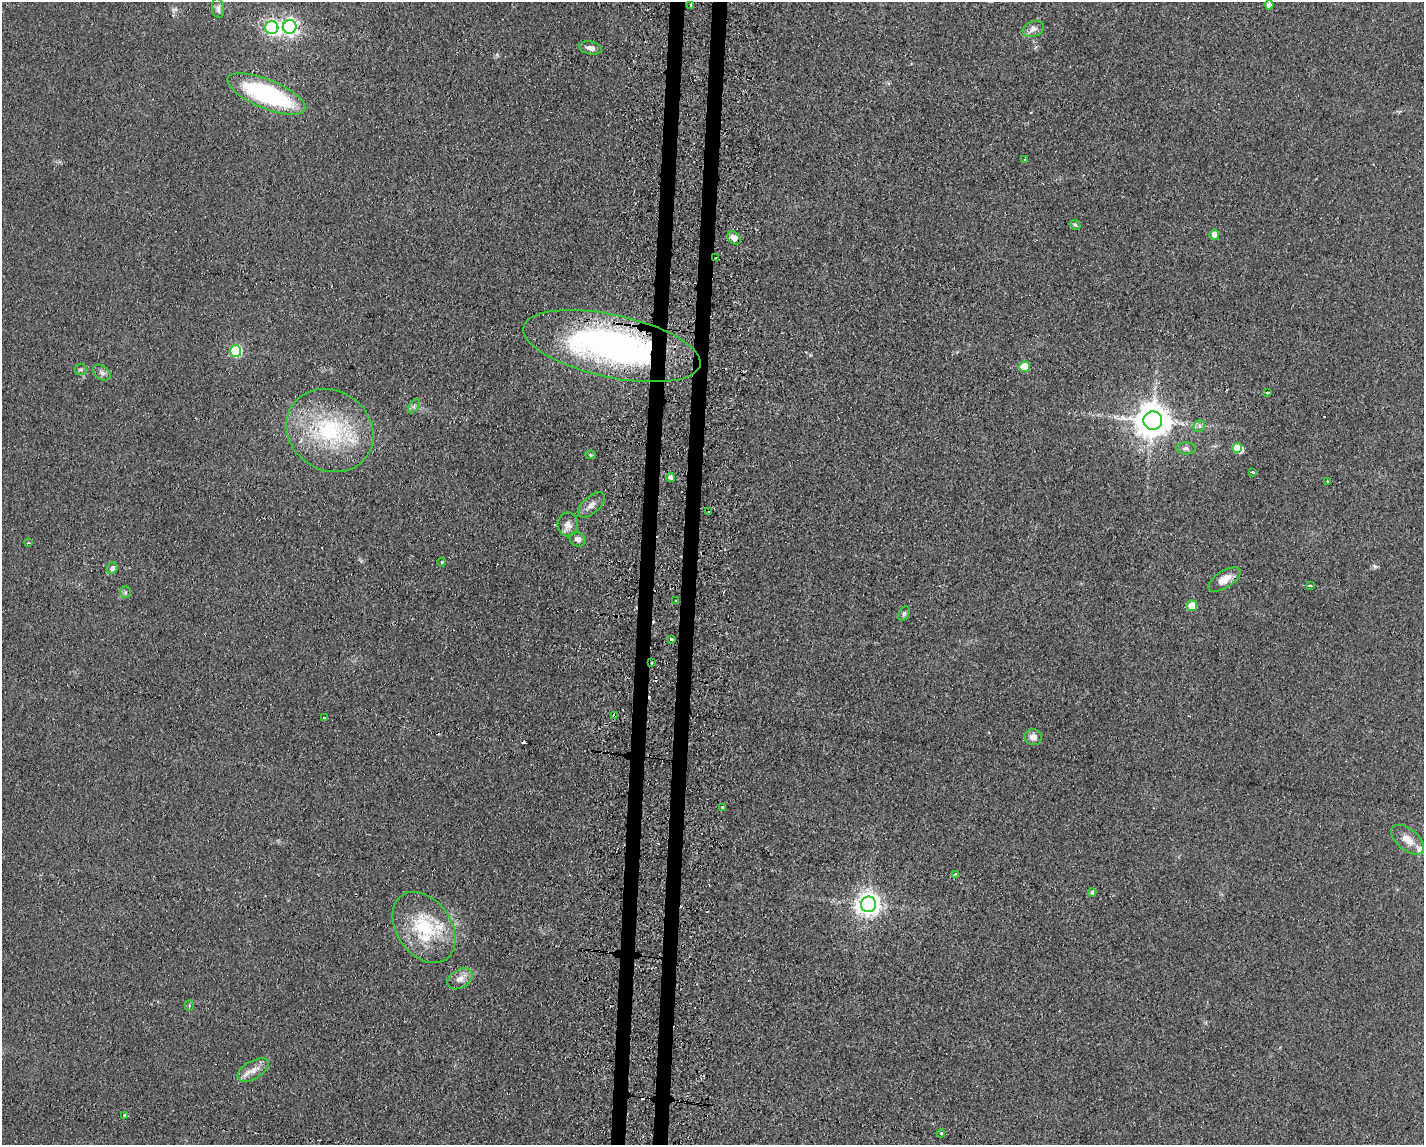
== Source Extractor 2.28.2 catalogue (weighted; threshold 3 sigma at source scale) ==
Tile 5 of 3 x 4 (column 2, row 2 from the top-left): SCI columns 4014-5435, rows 2332-3474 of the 7006 x 4818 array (HDU 1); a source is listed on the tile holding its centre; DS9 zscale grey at full resolution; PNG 1426 x 1147 px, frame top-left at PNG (2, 2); each listed source drawn as its Kron ellipse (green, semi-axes under 4 px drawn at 4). Shown black and unused: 2% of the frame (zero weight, under 2 of 3 exposures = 3% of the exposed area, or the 3 px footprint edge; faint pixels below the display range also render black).
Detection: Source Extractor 2.28.2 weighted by HDU 2 'WHT'; one run over the whole footprint, this tile lists its part. Background 0.0455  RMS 0.0084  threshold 0.0379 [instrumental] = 3 sigma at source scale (4.5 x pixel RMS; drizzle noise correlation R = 1.50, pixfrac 1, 0.05/0.05 arcsec/px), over >= 5 px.
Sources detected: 73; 1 inside a brighter object's white glare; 11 cosmic-ray / hot-pixel residue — neither listed nor drawn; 3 inside a brighter listed object's ellipse — not listed separately; the other 58 listed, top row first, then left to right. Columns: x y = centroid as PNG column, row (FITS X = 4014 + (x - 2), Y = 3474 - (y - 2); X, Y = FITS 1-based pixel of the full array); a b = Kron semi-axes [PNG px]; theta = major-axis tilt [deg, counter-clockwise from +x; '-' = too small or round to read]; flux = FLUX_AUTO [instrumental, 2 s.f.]
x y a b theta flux
691 5 3 3 - 4.1
1269 5 4 4 - 4.8
218 8 10 6 -82 2.9
290 27 7 6 - 250
272 28 6 6 - 190
1033 29 11 7 21 4.7
590 48 11 6 -10 4
266 94 42 14 -22 110
1025 160 3 3 - 3.4
1075 225 5 4 - 1.3
1214 235 5 5 - 6.3
734 238 7 5 -44 5.8
716 258 3 2 - 2.8
612 346 90 31 -12 290
236 351 6 5 - 78
1024 367 5 5 - 25
81 369 6 6 - 1.7
102 373 9 6 -40 3.1
1267 392 3 3 - 3.7
414 406 8 4 54 1.8
1153 421 9 9 - 1800
1199 426 6 5 - 2.3
330 430 45 39 -35 91
1186 448 9 6 -2 2.7
1237 448 5 4 - 14
591 455 5 4 - 1.5
1252 472 3 3 - 3.5
671 478 4 4 - 2.7
1327 482 3 3 - 3.5
591 505 16 8 40 5.4
709 512 3 3 - 2.1
568 524 12 10 87 5.8
577 539 8 7 - 4.2
28 543 3 2 - 1.1
442 562 4 3 - 0.69
112 568 6 5 - 3.1
1224 579 18 8 32 9.4
1310 585 3 2 - 1.2
125 592 6 5 - 1.6
675 601 3 3 - 1.1
1192 606 5 5 - 17
904 614 8 5 63 1.9
671 639 3 3 - 1.5
652 663 3 2 - 0.73
615 716 4 3 - 5.1
324 718 3 3 - 3.5
1033 737 9 8 - 5.4
723 807 3 3 - 2.8
1408 840 19 10 -40 9.5
955 874 4 3 - 1.2
1092 893 4 3 - 1.3
868 904 8 7 - 730
424 927 39 27 -55 52
460 979 13 9 32 6.3
189 1005 5 4 - 1.5
253 1070 17 9 30 7.7
125 1115 3 3 - 2.9
941 1133 4 3 - 0.91
Overlapping masked pixels (flux is a lower limit): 4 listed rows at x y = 716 258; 612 346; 652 663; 615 716